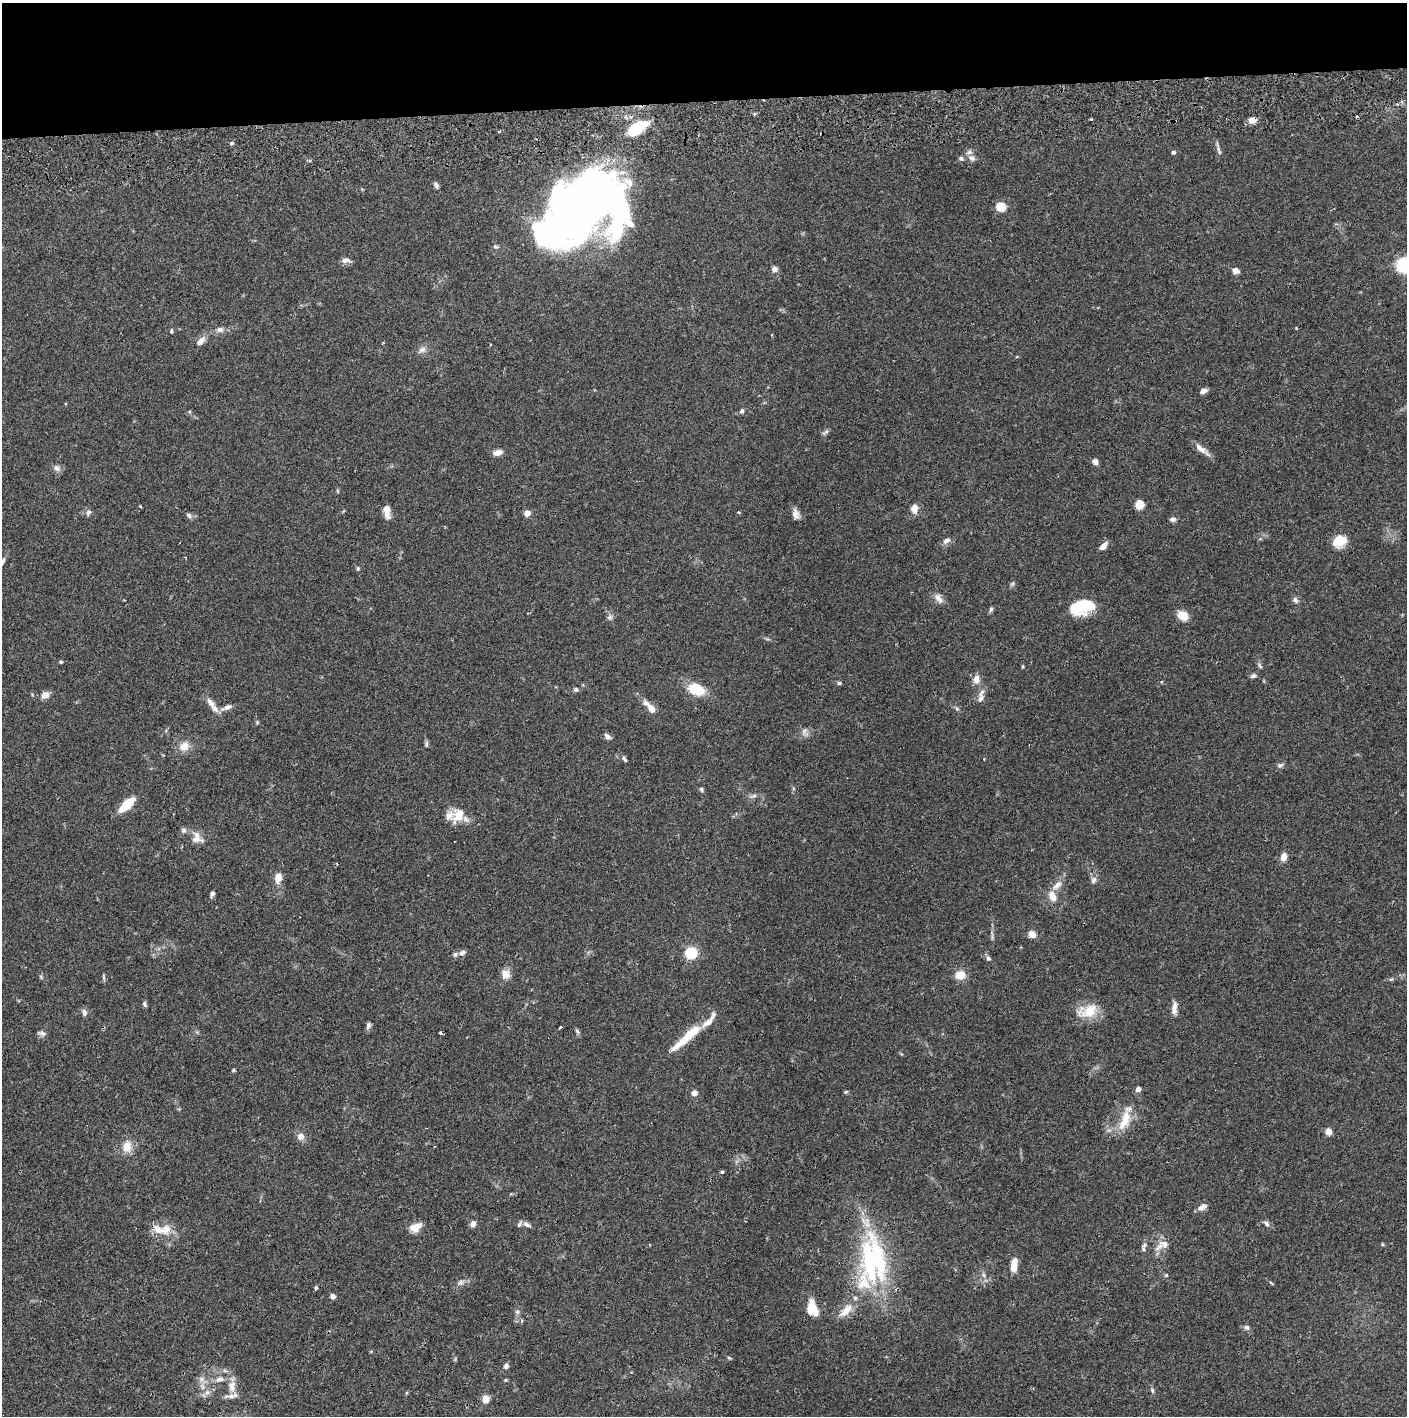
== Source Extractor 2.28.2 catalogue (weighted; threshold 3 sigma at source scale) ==
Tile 2 of 3 x 3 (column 2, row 1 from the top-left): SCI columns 1410-2814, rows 2886-4299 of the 4226 x 4357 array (HDU 1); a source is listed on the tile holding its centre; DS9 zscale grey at full resolution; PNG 1409 x 1418 px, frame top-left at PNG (2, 3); no overlay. Shown black and unused: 7% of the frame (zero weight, under 2 of 3 exposures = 3% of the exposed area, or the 3 px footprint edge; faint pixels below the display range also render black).
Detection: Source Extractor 2.28.2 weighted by HDU 2 'WHT'; one run over the whole footprint, this tile lists its part. Background 0.0679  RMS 0.0048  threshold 0.0218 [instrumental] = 3 sigma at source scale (4.5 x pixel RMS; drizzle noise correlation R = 1.50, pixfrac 1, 0.05/0.05 arcsec/px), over >= 5 px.
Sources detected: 158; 4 inside a brighter object's white glare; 1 cosmic-ray / hot-pixel residue — not listed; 13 inside a brighter listed object's ellipse — not listed separately; the other 140 listed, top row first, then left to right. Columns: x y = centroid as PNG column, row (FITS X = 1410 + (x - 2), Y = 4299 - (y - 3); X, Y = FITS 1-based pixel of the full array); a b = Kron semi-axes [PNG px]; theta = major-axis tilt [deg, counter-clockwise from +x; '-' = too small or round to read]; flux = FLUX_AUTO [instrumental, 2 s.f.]
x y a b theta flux
1091 119 3 3 - 1.2
1252 120 9 7 16 3.5
637 128 24 11 32 18
499 132 4 3 - 0.55
232 143 5 4 - 0.74
1219 150 14 4 -69 1.3
1173 152 5 5 - 0.97
971 158 11 8 -22 2.5
961 159 6 6 - 1.1
436 185 8 5 -60 1.3
589 206 77 63 48 370
1001 207 5 5 - 27
495 246 7 5 -20 0.86
345 260 13 6 3 2.1
1405 265 12 10 3 34
774 269 7 6 - 2.3
1235 270 8 6 -27 2.4
220 329 11 7 1 2.2
171 331 6 4 80 0.63
201 341 15 8 51 2.8
422 350 11 7 25 2.2
1203 391 8 5 23 2.2
742 411 6 5 - 1.1
825 432 11 5 41 1.1
1201 449 22 6 -39 3.9
497 453 9 6 12 3.5
1095 462 7 6 - 1.8
57 468 10 7 -64 1.9
1139 505 9 7 77 6
140 506 3 3 - 0.86
914 508 11 8 89 3.9
387 511 13 6 -81 5.4
88 512 8 6 73 1.5
738 512 4 3 - 0.44
527 513 4 4 - 7.8
796 514 13 8 -71 2.8
189 515 8 5 -42 1.3
1173 519 8 6 9 1.5
946 541 11 7 27 2.2
1339 541 14 11 28 10
1103 546 10 6 46 3
2 563 18 5 61 2.5
358 569 5 4 - 0.72
1012 584 7 4 45 0.8
939 598 15 8 -54 3
1295 600 8 6 -50 1.4
1083 607 25 14 14 20
991 609 6 4 79 1
1183 616 9 7 -30 8.2
610 617 9 7 63 1.5
61 662 5 4 - 0.58
1023 666 5 4 - 0.53
1260 666 8 4 -55 0.9
1253 676 8 5 18 1.1
976 679 11 9 89 3.4
839 683 6 5 - 0.77
696 689 15 9 -21 18
576 690 6 5 - 1.1
982 692 12 6 58 2.2
45 695 10 8 37 3.2
210 703 15 7 -58 3.3
227 707 15 6 22 2.5
651 708 12 8 -55 3.8
957 709 6 5 - 0.84
257 722 6 3 -73 0.56
804 731 11 8 -85 2.1
607 736 8 6 -41 1.8
426 744 9 5 85 0.96
184 746 14 11 38 4.9
624 759 8 5 -51 1.1
984 759 3 3 - 0.35
1280 765 9 6 26 1.3
701 789 6 5 - 0.95
753 796 11 5 18 1.5
127 804 12 5 42 21
458 818 19 10 22 6.7
184 830 7 7 - 1.3
196 838 17 11 87 4.2
1283 857 10 7 79 3.3
278 877 9 6 82 5.4
1093 880 10 7 65 1.7
1057 885 17 8 42 4.1
212 894 6 5 - 1.4
1052 897 11 7 -72 5.4
1032 934 8 7 - 3.3
462 953 9 6 22 1.7
691 953 5 5 - 60
988 958 7 6 - 1.2
506 974 12 10 -63 3.7
960 975 10 9 - 6.5
41 977 6 4 -72 0.62
103 977 8 4 -81 0.76
1391 979 7 4 19 0.67
145 1004 7 5 -72 1
1174 1008 16 6 85 3.4
1088 1011 29 16 13 11
84 1012 9 6 -83 1.7
368 1026 9 5 73 1.5
560 1027 3 2 - 0.54
577 1031 7 4 -46 0.85
41 1033 11 5 -13 1.4
440 1033 3 3 - 1
690 1034 39 10 43 13
1138 1089 4 4 - 3.8
846 1092 6 4 3 0.63
694 1093 4 4 - 5.1
1125 1120 30 11 68 10
1328 1132 8 6 -72 2.9
301 1136 8 8 - 3
127 1146 14 11 84 6.3
722 1172 3 3 - 2.5
1202 1207 12 6 28 2.7
473 1224 7 5 55 2.5
527 1224 11 6 -28 1.8
1266 1224 9 6 -49 1.5
415 1227 14 9 26 5.2
160 1230 24 11 -23 7.3
1164 1244 14 10 -22 4.1
1382 1244 5 3 - 0.47
1144 1245 8 5 34 1.3
870 1260 71 23 -82 55
1014 1265 13 6 81 7.4
983 1275 7 4 -87 1.1
1166 1275 5 5 - 0.6
461 1282 11 6 35 1.8
1271 1283 6 3 -37 0.49
316 1288 5 4 - 0.67
333 1296 6 6 - 1.4
811 1308 16 9 83 8.3
846 1311 24 10 47 7
517 1312 7 5 -45 0.99
1247 1327 7 6 - 1.3
729 1358 6 3 -43 0.55
506 1366 7 6 - 1.5
225 1371 7 4 -19 0.94
219 1379 12 7 14 3.2
232 1386 18 10 87 5.6
202 1387 11 5 -69 2.5
1152 1390 7 4 -60 0.81
485 1399 9 8 - 3.8
Overlapping masked pixels (flux is a lower limit): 1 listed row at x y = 1252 120
Isophote crosses this tile's border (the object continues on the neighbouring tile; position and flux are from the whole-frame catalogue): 2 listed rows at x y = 1405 265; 2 563